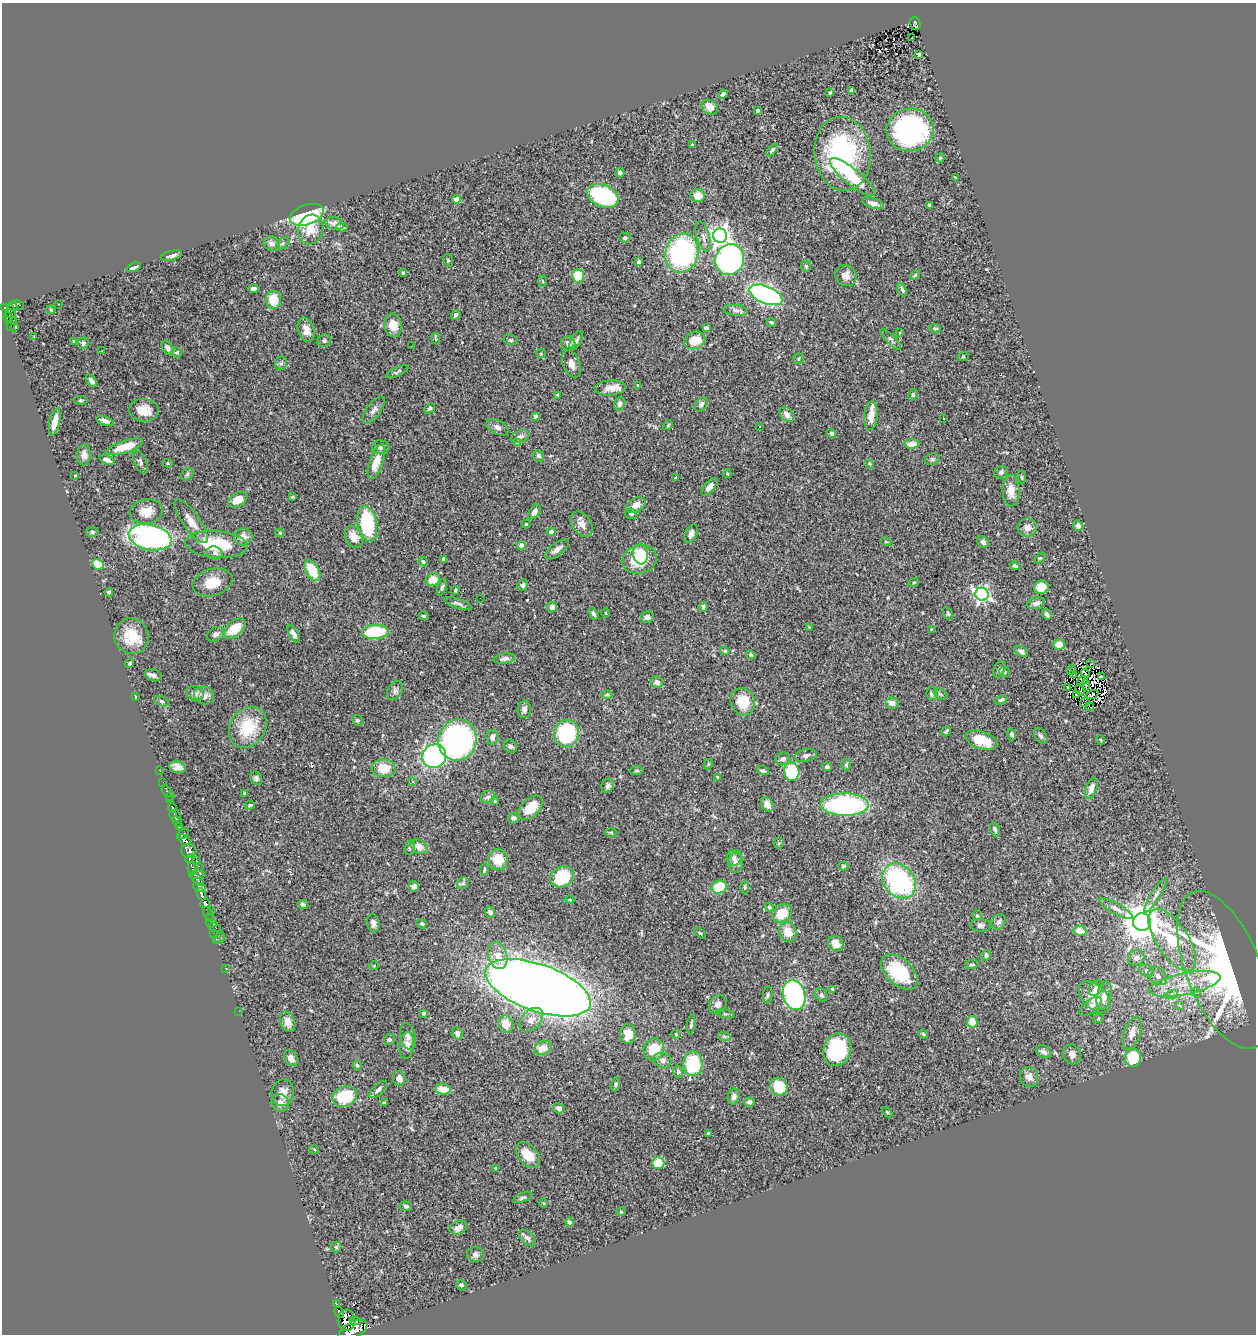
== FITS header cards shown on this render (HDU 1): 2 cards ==
NAXIS1  =                 1254
NAXIS2  =                 1332

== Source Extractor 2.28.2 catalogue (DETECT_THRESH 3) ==
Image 1254 x 1332 px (HDU 1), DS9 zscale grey, 1 PNG px = 1 image px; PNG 1258 x 1336 px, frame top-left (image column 1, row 1332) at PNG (2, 3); each listed source drawn as its Kron ellipse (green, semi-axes under 4 px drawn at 4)
Background 0.631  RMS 0.03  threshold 0.0912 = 3 sigma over >= 5 px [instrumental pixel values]
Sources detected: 414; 7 with non-positive FLUX_AUTO (blend fragments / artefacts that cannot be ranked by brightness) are neither listed nor drawn; the other 407 listed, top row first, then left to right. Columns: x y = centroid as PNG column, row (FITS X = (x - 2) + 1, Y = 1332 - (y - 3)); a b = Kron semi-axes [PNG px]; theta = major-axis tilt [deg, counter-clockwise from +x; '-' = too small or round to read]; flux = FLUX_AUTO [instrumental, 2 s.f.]
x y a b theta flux
915 23 7 5 -75 71
912 38 3 2 - 2.3
919 54 4 3 - 2.7
851 90 3 3 - 2.2
830 93 4 4 - 2.9
723 94 4 4 - 4.9
710 107 8 7 - 15
757 111 3 3 - 4.8
910 130 23 21 11 360
692 145 4 3 - 1.9
772 150 7 4 51 4.9
843 154 37 28 -83 280
940 158 4 4 - 2.6
620 173 4 4 - 6.4
852 177 28 8 -39 76
955 177 3 2 - 1.5
603 196 16 11 -22 210
698 196 7 6 - 22
456 199 4 4 - 34
873 203 11 5 -19 9.6
929 205 3 3 - 3.5
307 215 18 10 19 350
335 224 9 6 -15 14
342 227 6 4 -31 4.9
311 229 15 12 72 26
720 236 7 7 - 1200
703 237 16 6 -73 10
625 238 6 5 - 5
282 243 7 4 42 3.9
272 244 8 7 - 8.6
682 253 20 16 76 380
171 255 11 4 14 9.1
448 260 6 5 - 2.7
730 260 15 14 - 500
639 262 4 4 - 6
806 266 5 5 - 3.5
134 267 7 3 21 4.9
403 273 4 3 - 2.1
846 275 11 10 - 17
915 275 6 3 45 2.4
578 276 7 6 - 68
543 281 5 3 - 2.2
253 288 5 4 - 7.3
902 290 7 4 -65 4.4
766 295 17 8 -22 610
273 300 9 7 -88 37
59 304 2 2 - 1.2
18 305 6 5 - 45
13 306 5 2 - 44
4 308 3 2 - 58
51 310 4 3 - 1.8
736 310 12 5 -6 7
11 314 5 2 - 42
456 315 5 4 - 5.1
8 317 5 3 - 77
8 320 3 2 - 36
13 320 2 2 - 4.8
771 322 5 4 - 3.3
393 325 12 9 -78 29
10 326 3 2 - 19
15 327 3 2 - 2.2
706 328 4 3 - 6.4
935 328 5 3 - 2.7
306 330 12 8 -73 19
899 333 3 3 - 2
34 337 3 2 - 2.6
436 338 6 3 -80 3.2
891 339 13 4 -45 4.9
511 340 7 5 -14 3.1
576 340 10 5 60 5.8
695 340 11 8 21 37
74 341 3 2 - 1.8
324 341 7 6 - 5.1
83 343 6 5 - 4
568 343 7 7 - 10
411 346 2 2 - 1.6
167 347 7 5 -61 8.3
101 351 2 2 - 1.7
177 352 5 5 - 4.2
541 354 4 4 - 2
963 357 6 3 19 1.9
799 359 5 5 - 3.2
281 363 7 5 67 4.2
571 364 14 8 -68 14
397 372 12 4 24 4
91 381 7 4 -51 5.3
638 385 3 3 - 2.8
610 388 15 7 4 21
558 395 3 3 - 2.3
913 395 6 4 63 3.1
81 400 7 3 -8 2.4
619 404 7 5 71 7.5
701 404 8 5 54 6.8
430 408 6 4 42 4.1
144 410 15 11 -5 27
374 410 16 7 52 11
787 415 8 6 -50 11
535 416 4 4 - 8.4
871 416 14 6 85 20
944 419 3 2 - 2.4
105 421 9 4 -20 9.9
55 422 14 5 76 24
668 425 6 3 47 2.2
497 427 12 6 -29 8.4
760 427 3 2 - 1.6
832 433 5 4 - 6.1
520 436 9 5 18 7.9
518 443 4 4 - 11
912 444 7 5 5 17
125 447 19 6 18 39
381 447 8 7 - 6.5
84 455 10 7 86 11
538 456 6 5 - 5.4
932 459 7 5 20 3.7
107 460 8 3 -22 6.6
140 462 12 6 -66 5.5
376 462 18 7 70 33
168 463 5 4 - 2.3
869 464 5 4 - 2.4
1001 472 7 6 - 5.6
727 473 4 4 - 2
187 474 7 5 47 3.7
75 476 3 2 - 1.8
1022 477 6 3 -81 2.3
676 478 4 3 - 2.9
710 487 10 5 50 10
1011 490 16 8 -88 19
292 497 3 3 - 2.7
238 500 11 6 32 28
636 505 10 7 31 16
146 512 17 12 11 29
534 512 8 5 54 7.6
631 514 6 5 - 3.7
191 521 26 8 -55 23
367 523 18 9 -78 160
526 524 4 4 - 2
582 524 14 9 -54 15
1078 526 5 4 - 6.3
1027 528 10 9 - 12
92 532 6 4 -1 4.2
551 532 4 4 - 7.7
280 533 4 3 - 1.9
691 534 10 6 64 11
150 537 22 12 -12 420
243 537 9 8 - 15
354 537 11 8 -65 24
886 542 5 3 - 1.6
983 542 6 5 - 8.5
216 544 31 13 -5 95
521 545 4 4 - 25
557 549 14 6 38 11
215 553 8 6 -18 6.4
641 554 10 7 -85 28
1040 558 6 4 42 2.5
444 559 4 3 - 5.5
640 559 17 14 15 83
423 562 4 3 - 4.6
98 564 6 5 - 64
1015 566 5 4 - 4.5
312 570 11 6 -60 55
433 580 7 6 - 28
213 582 20 13 16 41
914 582 5 3 - 1.8
523 585 6 5 - 4.9
442 587 9 4 71 4.3
1041 587 7 6 - 29
455 590 4 2 - 2.7
109 592 4 3 - 3.5
982 594 7 6 - 500
480 598 2 2 - 2.2
458 603 14 4 -19 6.8
1036 603 8 5 16 8.9
552 607 5 5 - 10
703 607 5 4 - 4.2
606 613 4 3 - 1.4
594 614 6 4 -60 5.5
948 614 7 4 -63 2.8
1047 614 5 3 - 4.6
424 616 5 3 - 2.7
647 617 6 6 - 6.7
809 627 4 3 - 1.4
235 628 13 7 41 44
931 629 4 3 - 1.8
375 632 13 7 4 110
215 634 9 6 28 6.4
294 634 9 4 -60 11
131 636 18 17 - 54
1059 644 6 5 - 21
725 651 5 4 - 3.4
1021 651 7 4 -31 5.8
751 655 5 4 - 4.6
504 659 11 5 8 7.7
130 663 5 4 - 3.4
1091 664 3 2 - 1.8
999 669 8 5 64 6.2
1071 670 5 3 - 3.3
1004 672 6 5 - 3.4
1085 673 5 2 - 2.2
1073 674 4 2 - 1.6
153 675 8 6 -19 7
1101 676 3 2 - 0.87
1082 681 6 3 40 1.2
657 682 6 6 - 9.8
1086 685 5 3 - 1.2
1067 688 3 3 - 2.6
1080 690 6 2 -68 1.2
395 691 10 7 58 6.9
195 693 9 7 -18 8.4
932 694 6 5 - 6.4
941 694 7 5 -28 3.7
1077 694 3 2 - 2.2
1092 694 6 3 19 3.6
204 695 10 9 - 13
607 695 6 4 -1 3
135 697 3 2 - 1.8
1001 700 7 4 23 3.8
161 701 8 4 -26 3.5
743 702 14 12 -65 48
1085 702 5 2 - 1.3
892 703 7 5 -7 12
1090 707 4 2 - 1.8
524 709 9 6 83 7.3
357 720 5 5 - 3.5
248 727 22 17 56 76
946 731 5 3 - 2.4
566 733 13 12 - 190
1012 735 6 4 -72 5.2
1041 736 9 5 -55 5.2
492 737 7 6 - 10
457 740 21 19 73 560
981 740 16 8 -19 51
1100 740 5 3 - 2.2
510 746 7 6 - 5.4
806 755 11 6 12 7.1
434 756 12 11 - 270
783 759 7 6 - 7.5
708 764 5 4 - 2.3
846 765 6 5 - 3
177 767 8 5 -11 12
827 767 5 4 - 3
384 768 12 9 -4 37
636 770 7 3 -1 2.7
160 771 2 2 - 6
763 771 6 4 -17 5.1
792 772 9 7 -79 130
718 777 4 3 - 2.2
256 778 7 5 -64 5.2
163 782 2 2 - 5.3
413 782 4 3 - 5.3
608 786 7 6 - 7.6
1091 788 11 5 70 16
166 791 6 3 -59 35
245 793 4 3 - 2.3
170 796 4 3 - 11
488 797 7 6 - 6.6
170 800 4 2 - 120
495 801 4 3 - 2.5
767 804 8 6 -60 15
250 805 5 4 - 3.9
844 805 24 11 -1 300
172 808 5 3 - 260
531 808 14 9 44 43
175 816 6 5 - 470
513 818 5 5 - 6.1
177 822 5 4 - 350
179 827 3 3 - 110
995 829 7 4 -69 5.3
611 832 6 4 0 2.4
183 834 6 3 33 270
184 840 7 4 -34 87
779 843 5 5 - 2.7
419 847 9 6 -35 18
410 848 7 5 74 4.4
189 851 7 7 - 700
190 858 5 4 - 21
734 858 8 7 - 7.6
498 859 10 10 - 38
197 861 3 3 - 120
736 862 10 7 -86 10
199 866 2 2 - 17
843 866 5 4 - 2.5
193 868 7 5 -78 490
484 870 6 3 81 3.1
197 875 8 3 4 410
562 877 12 10 28 95
198 880 7 4 -47 190
899 881 19 15 -50 320
463 883 6 5 - 3.3
414 886 5 5 - 10
199 887 6 3 -12 110
719 887 7 6 - 68
745 887 6 4 -89 3.4
201 894 6 3 -66 380
1156 895 20 4 58 9.6
570 900 4 3 - 1.4
205 903 5 4 - 520
303 904 5 4 - 3.3
769 907 5 4 - 3.7
1116 909 19 5 -30 11
211 910 2 2 - 13
490 912 6 4 -49 4.6
782 913 10 8 31 38
209 915 8 3 -61 24
977 916 5 4 - 2.5
209 918 2 2 - 13
999 922 8 6 59 6.1
1142 922 9 8 - 5400
211 923 5 2 - 32
373 923 9 6 -81 9.1
422 924 5 4 - 4.1
980 925 10 6 -2 6.7
215 928 6 3 -15 56
1080 931 6 5 - 27
788 932 10 8 -76 28
214 933 2 2 - 5.8
700 933 7 4 -43 2.7
220 938 6 4 47 3.2
216 939 3 2 - 2.9
1172 940 36 16 -57 120
836 944 8 7 - 19
498 955 14 9 -76 26
986 955 5 4 - 5.1
1136 958 8 7 - 10
972 964 7 4 9 3.5
374 966 5 3 - 1.7
225 968 3 2 - 8.7
1224 970 84 37 -68 730
1147 971 8 6 -32 6.8
900 972 22 13 -43 120
1158 976 10 7 -41 13
1185 984 36 11 12 67
538 988 55 23 -19 3700
1096 988 9 6 53 7.3
833 989 4 3 - 5.4
1196 992 5 4 - 3.3
1172 994 6 4 18 4.2
768 995 8 5 85 4
794 995 15 11 -73 410
821 995 7 6 - 4.7
1104 996 14 7 77 20
1095 997 18 12 -46 37
718 1004 10 8 45 8.7
1179 1005 3 3 - 50
1090 1006 13 6 39 9.5
239 1011 2 2 - 50
424 1013 3 3 - 3.1
725 1014 9 3 -10 2.7
1098 1019 5 3 - 2.1
531 1020 14 9 47 18
288 1022 11 7 -68 13
972 1022 6 5 - 27
506 1024 9 7 -72 28
691 1024 10 4 82 4.3
457 1033 6 5 - 7.6
1132 1033 17 8 70 21
628 1034 9 8 - 20
676 1034 4 3 - 2.2
923 1034 5 4 - 2.1
408 1036 13 8 -77 9.4
724 1036 6 4 -18 3.6
389 1040 6 5 - 3.3
407 1045 13 7 84 16
543 1048 9 7 22 22
654 1049 11 10 - 63
837 1050 16 13 72 150
1044 1052 8 5 -29 7.5
1072 1054 10 8 -65 10
291 1058 8 6 -60 13
1133 1058 9 8 - 85
662 1060 9 7 -24 8.8
693 1064 12 9 -89 140
357 1065 5 4 - 3.3
678 1072 6 4 -75 3.7
1029 1077 10 9 - 12
399 1078 7 6 - 11
616 1084 7 4 76 3.4
779 1087 9 8 - 53
443 1089 7 5 -4 29
378 1090 11 5 44 7.6
283 1093 13 11 81 19
345 1097 12 9 24 86
734 1097 8 6 74 6.2
749 1102 5 4 - 6.3
280 1103 9 8 - 8.9
384 1103 4 3 - 2.5
559 1108 6 5 - 8.7
887 1112 6 4 -45 2.2
708 1133 3 3 - 2.7
314 1149 5 3 - 1.8
528 1155 15 9 -49 33
658 1163 6 6 - 44
496 1168 4 4 - 2
523 1198 10 4 21 4.3
544 1203 5 3 - 1.6
406 1206 6 5 - 4.1
621 1212 5 3 - 1.8
569 1222 4 3 - 4.9
458 1228 9 6 23 13
527 1238 10 6 -43 6.2
336 1247 5 5 - 3
476 1254 8 7 - 6.8
461 1285 5 5 - 3.6
336 1304 3 3 - 41
339 1312 6 3 -56 270
346 1320 10 8 90 410
355 1321 5 3 - 480
353 1330 16 8 28 3200
At the frame edge (FLAGS 8, measured only in part): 1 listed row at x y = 353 1330
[7 non-positive-flux detections neither listed nor drawn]